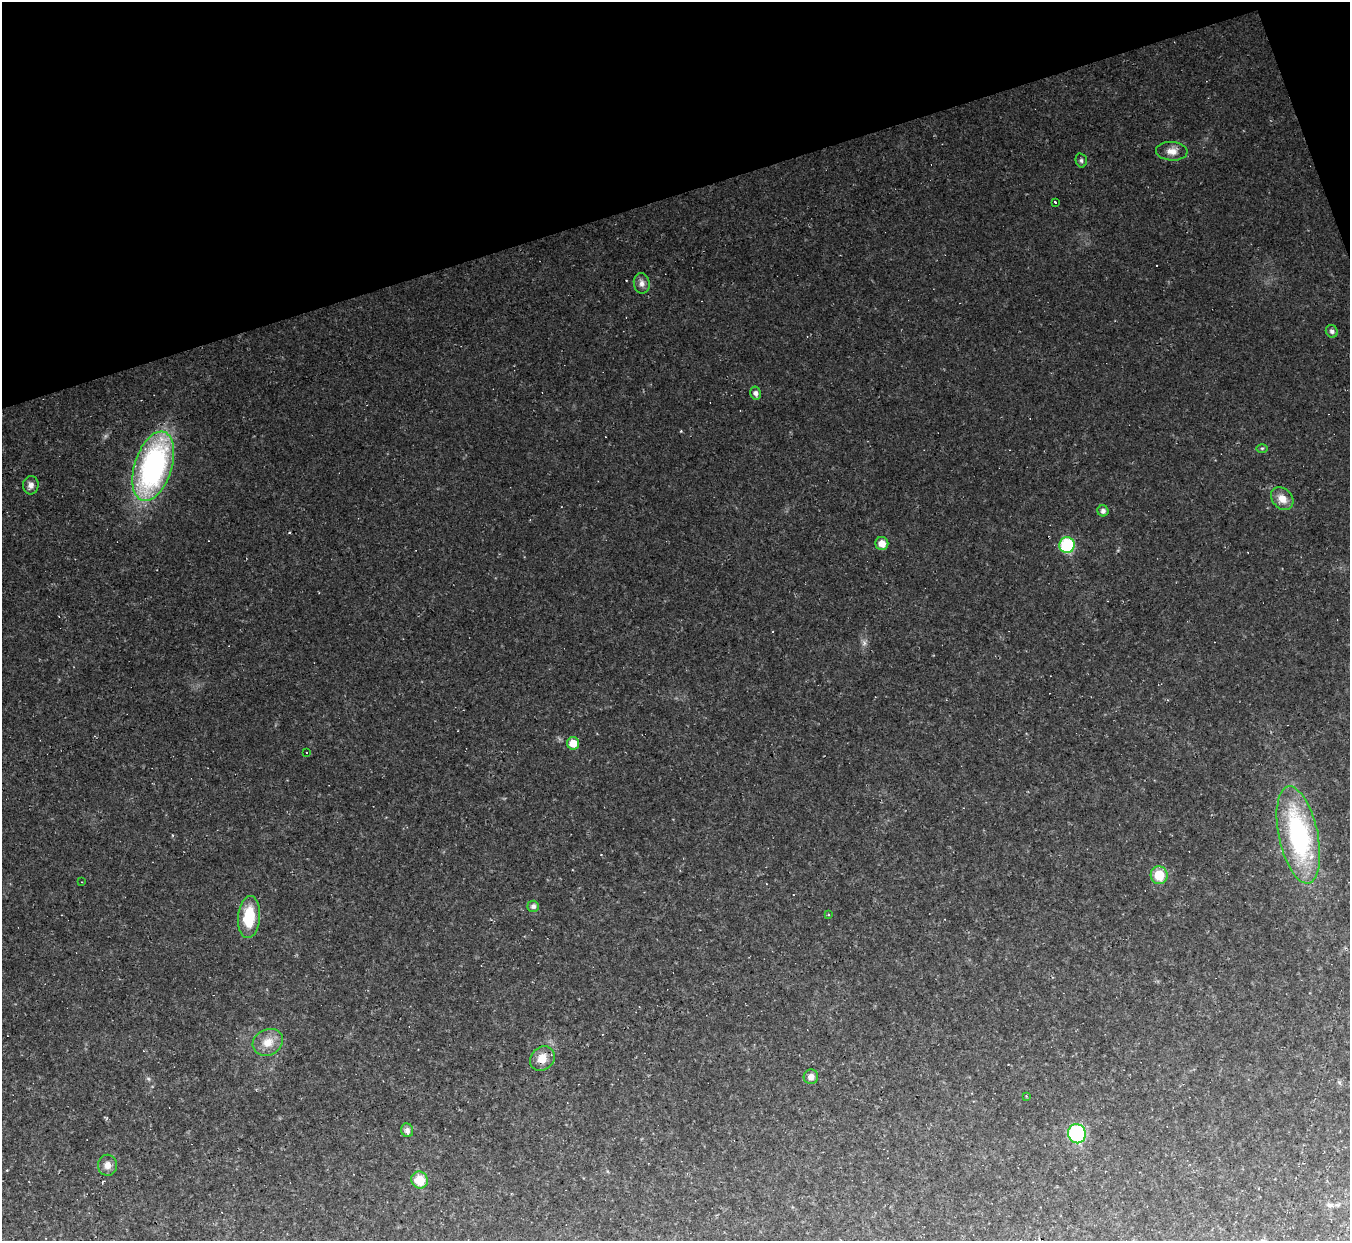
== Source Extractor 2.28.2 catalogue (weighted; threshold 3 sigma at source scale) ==
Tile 3 of 4 x 4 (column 3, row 1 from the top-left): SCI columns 2695-4042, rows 3989-5227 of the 5389 x 5373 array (HDU 1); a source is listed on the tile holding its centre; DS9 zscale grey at full resolution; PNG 1352 x 1243 px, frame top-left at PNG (2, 2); each listed source drawn as its Kron ellipse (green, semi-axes under 4 px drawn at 4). Shown black and unused: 16% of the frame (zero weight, under 2 of 3 exposures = <1% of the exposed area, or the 3 px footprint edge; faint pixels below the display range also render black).
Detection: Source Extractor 2.28.2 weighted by HDU 2 'WHT'; one run over the whole footprint, this tile lists its part. Background 0.0742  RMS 0.0088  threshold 0.0396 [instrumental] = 3 sigma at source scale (4.5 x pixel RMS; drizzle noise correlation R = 1.50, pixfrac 1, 0.05/0.05 arcsec/px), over >= 5 px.
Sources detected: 32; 3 cosmic-ray / hot-pixel residue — neither listed nor drawn; the other 29 listed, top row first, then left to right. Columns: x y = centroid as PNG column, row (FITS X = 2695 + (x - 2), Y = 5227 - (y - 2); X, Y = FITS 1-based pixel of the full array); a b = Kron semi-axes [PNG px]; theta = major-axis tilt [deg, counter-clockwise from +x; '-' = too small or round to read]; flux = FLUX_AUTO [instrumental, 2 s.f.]
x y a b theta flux
1172 151 16 9 -3 7.4
1081 160 7 5 -75 1.8
1055 202 3 3 - 16
642 283 10 8 -79 4.2
1332 331 6 5 - 2.3
756 393 6 5 - 3.7
1262 448 6 4 0 1.1
153 466 36 18 72 200
31 485 9 8 - 3.7
1282 499 13 9 -48 8.8
1103 511 5 5 - 2.9
882 544 6 6 - 7.9
1067 545 8 7 - 59
573 743 6 6 - 12
307 753 3 3 - 1.3
1298 835 49 19 -78 130
1159 875 9 8 - 19
82 882 2 2 - 0.53
533 906 5 5 - 3.3
829 914 3 2 - 1.1
249 917 21 11 85 30
268 1042 15 13 28 12
542 1059 13 11 44 11
811 1077 7 7 - 4.8
1026 1096 3 3 - 0.62
407 1130 7 6 - 3.3
1077 1134 10 9 - 70
108 1165 10 9 - 5.6
420 1180 8 8 - 18